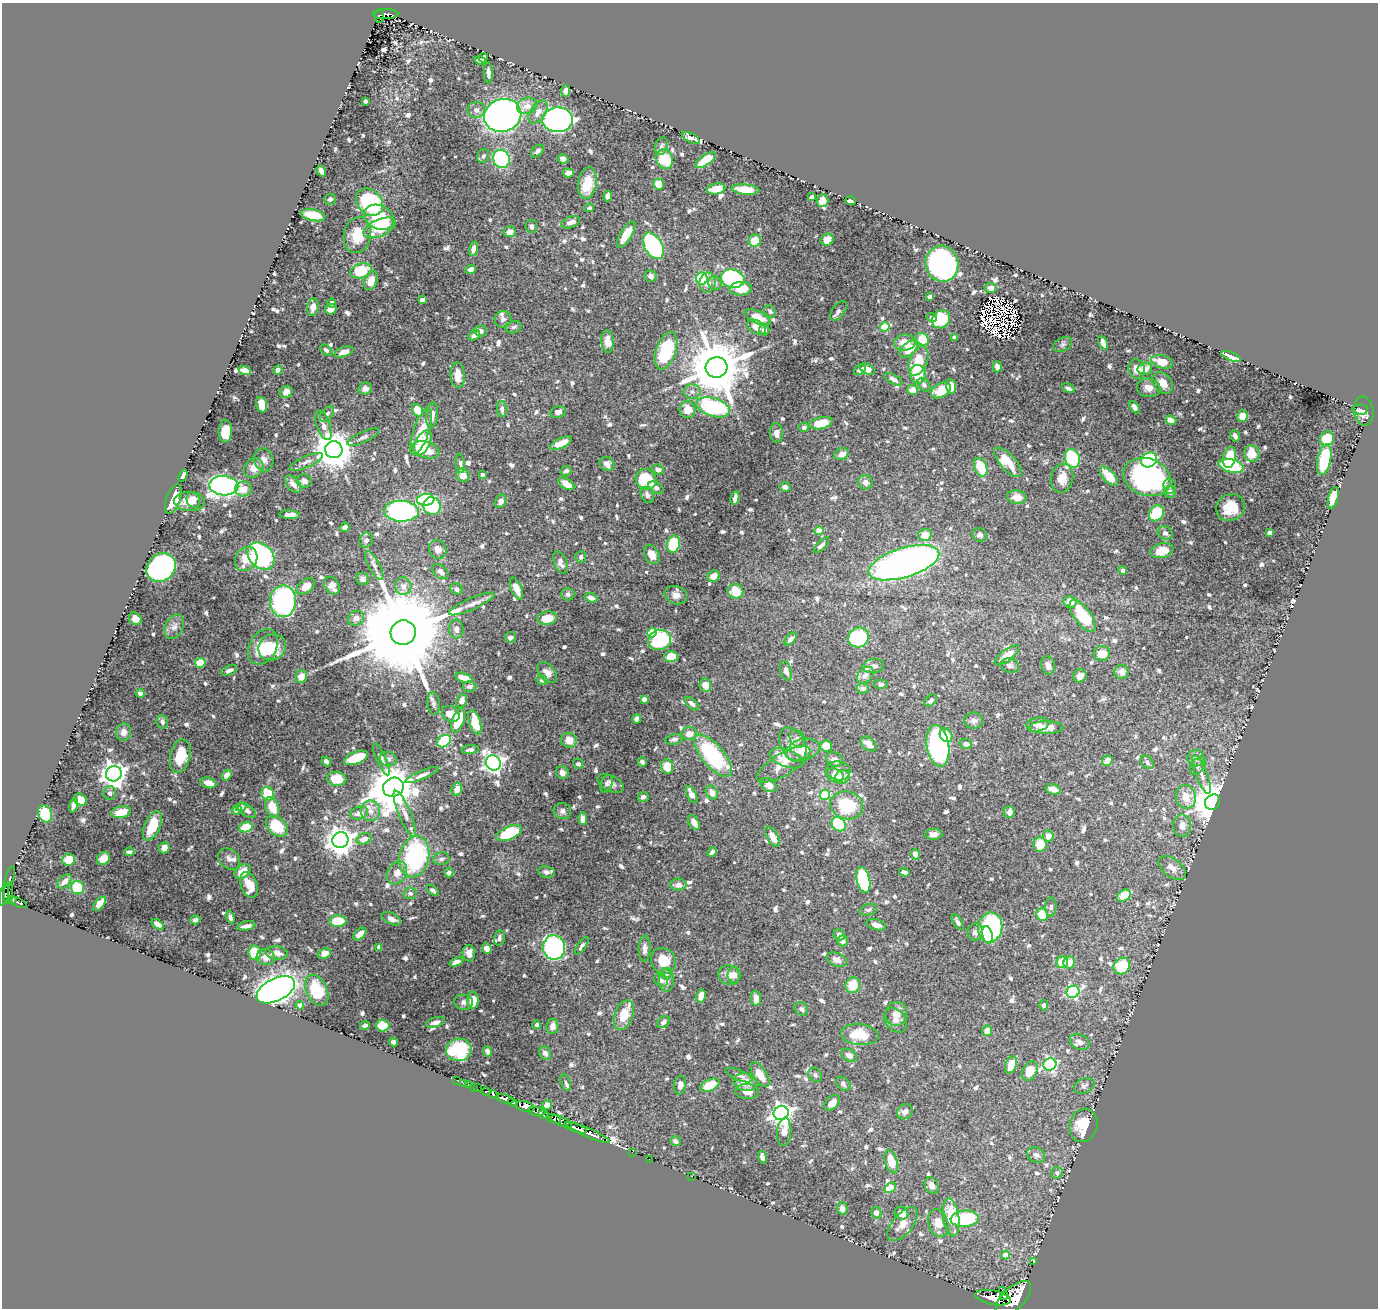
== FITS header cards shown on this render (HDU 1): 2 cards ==
NAXIS1  =                 1376
NAXIS2  =                 1306

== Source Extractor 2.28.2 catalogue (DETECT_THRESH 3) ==
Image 1376 x 1306 px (HDU 1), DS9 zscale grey, 1 PNG px = 1 image px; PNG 1380 x 1310 px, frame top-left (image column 1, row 1306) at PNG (2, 3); each listed source drawn as its Kron ellipse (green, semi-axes under 4 px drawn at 4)
Background 2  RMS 0.0092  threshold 0.0277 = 3 sigma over >= 5 px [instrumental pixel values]
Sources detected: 922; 9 with non-positive FLUX_AUTO (blend fragments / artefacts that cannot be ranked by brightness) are neither listed nor drawn; of the other 913, the 500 brightest by FLUX_AUTO listed and drawn (413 fainter detections omitted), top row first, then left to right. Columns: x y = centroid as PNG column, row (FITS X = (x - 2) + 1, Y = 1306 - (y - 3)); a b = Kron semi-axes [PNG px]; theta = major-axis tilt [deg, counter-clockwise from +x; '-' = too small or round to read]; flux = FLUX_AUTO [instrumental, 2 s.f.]
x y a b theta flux
386 14 12 5 1 630
379 16 7 4 88 290
483 58 5 4 - 2.6
480 60 6 3 -12 2.7
488 73 10 4 -87 2.5
566 91 5 4 - 3.9
365 101 3 3 - 2
527 106 10 8 18 5.8
476 110 9 8 - 3
538 112 13 7 55 5
503 115 19 16 18 330
558 120 15 12 2 240
691 138 10 4 -28 2.5
661 146 9 6 71 2.2
537 151 7 5 46 2.3
483 156 7 5 68 1.8
501 159 9 8 - 58
563 159 5 4 - 3.5
664 159 10 8 -60 21
706 160 12 5 35 19
321 171 6 4 -56 4
568 173 5 4 - 3.8
587 183 16 9 81 15
659 184 5 5 - 9.3
716 189 9 5 12 6.7
746 190 14 5 -6 11
608 196 5 4 - 2.6
811 197 4 3 - 2
330 199 6 5 - 1.7
822 200 6 6 - 5.9
851 201 5 4 - 7
369 202 15 12 -46 64
589 208 5 4 - 1.7
313 215 12 5 -12 17
379 217 15 12 -24 37
571 222 9 5 20 4.6
531 226 6 6 - 2.2
380 228 17 8 24 21
509 232 6 5 - 5.1
626 234 15 5 57 12
357 235 18 13 80 15
827 240 7 6 - 8.7
755 241 6 6 - 10
653 246 14 9 -60 110
474 249 7 4 76 3.9
942 264 18 16 -77 170
471 269 5 4 - 2.8
361 271 11 7 17 24
651 276 6 5 - 3.1
702 278 6 6 - 22
733 279 12 9 -12 78
371 281 10 6 69 7.5
707 283 10 8 82 5
715 283 7 6 - 2.3
991 288 6 5 - 3.7
741 289 11 6 3 11
930 297 4 3 - 2.9
422 300 4 4 - 4.6
332 303 4 3 - 1.9
313 307 9 5 80 4.2
330 309 6 5 - 3.9
770 311 6 5 - 1.8
838 311 11 6 53 2.3
758 317 14 6 -24 9.4
932 317 5 4 - 1.9
503 319 8 8 - 2.5
941 319 9 8 - 35
514 327 8 6 18 2.1
756 327 10 6 -29 5.7
885 327 5 4 - 31
764 330 5 5 - 2.2
481 331 6 5 - 2.5
474 335 6 4 34 3.7
954 337 4 3 - 2.5
923 339 7 5 -46 17
608 341 11 6 -84 6.8
905 342 10 8 4 8.7
1103 343 7 4 -64 3.7
1063 344 10 6 29 1.9
909 349 10 6 40 13
326 350 6 4 -42 1.8
666 351 19 10 71 40
344 352 10 5 18 4.9
1231 356 10 4 -22 4.6
918 361 15 9 67 18
1162 362 11 6 -16 11
717 367 11 10 - 5100
997 367 5 4 - 2.8
867 369 8 5 -28 4.1
1137 369 10 8 -73 6.8
1145 369 7 6 - 5.5
278 370 5 4 - 3.6
860 370 6 4 22 2.2
245 371 6 4 -20 7.1
918 374 9 7 -83 22
458 375 13 7 -86 6.8
893 379 10 4 -29 2.7
1163 383 12 9 -47 6.5
924 385 8 5 -51 2.2
951 386 7 5 -85 6.8
365 388 7 6 - 3.5
1068 388 7 4 -26 2
1149 388 12 9 -7 4.9
912 390 5 5 - 6
941 390 11 6 29 15
286 392 6 6 - 3.6
692 392 8 7 - 2.7
262 405 8 5 -74 9.6
713 407 17 9 -18 71
1134 407 7 4 -56 3
502 409 8 5 -88 2.4
418 410 7 5 -57 15
688 410 8 8 - 10
1360 410 8 5 2 2.3
1364 411 14 9 -82 4.9
558 412 8 5 15 3.1
327 414 9 5 48 2
432 415 12 6 84 4.4
1242 416 6 5 - 6.1
1171 420 6 4 -22 5
821 423 12 6 12 16
323 425 15 6 -70 4.6
804 427 5 4 - 2.3
225 431 11 6 87 12
421 432 25 7 71 20
776 433 10 6 -87 3.7
1235 436 6 5 - 2.3
363 437 17 5 25 2.5
1327 439 7 7 - 16
423 443 13 7 63 16
561 443 12 5 24 8.8
334 450 8 8 - 1800
425 450 14 8 -16 12
841 454 7 5 17 3.8
1252 454 8 7 - 14
1229 457 10 6 78 19
1072 458 9 7 -70 57
1324 459 16 6 79 36
264 460 11 9 -69 4
1149 460 8 7 - 60
306 462 18 5 24 3.2
1008 462 18 7 -48 13
460 463 10 4 -81 1.7
607 464 7 6 - 5
1231 466 13 6 -13 51
981 467 10 6 -66 19
254 468 11 9 47 6
658 469 6 5 - 3.2
566 471 6 4 29 1.9
463 475 7 6 - 5.8
482 475 4 4 - 1.7
183 476 6 3 68 1.8
1109 476 12 5 -48 13
1147 477 24 18 -18 130
1062 478 14 11 78 7.1
646 479 11 9 -43 38
304 481 8 6 -12 2.8
865 482 7 7 - 3.4
293 484 10 6 -47 4
566 484 9 5 -32 8.1
224 486 14 10 -2 200
1170 486 7 6 - 2
785 487 6 4 -3 2.6
656 488 8 5 -33 2.2
243 489 8 7 - 7.2
1170 492 6 5 - 3.1
647 495 8 6 -65 2.5
1017 497 9 7 -10 8.1
735 498 7 4 79 3.3
1333 498 11 5 76 20
173 499 15 7 71 13
193 500 8 6 -70 5.1
426 500 9 6 6 79
501 501 7 5 63 3.1
189 502 16 9 -5 8.7
432 506 9 8 - 31
1230 507 15 13 25 15
401 511 17 10 -2 140
1156 513 8 7 - 26
290 515 10 4 -3 4.6
345 527 4 4 - 2.9
819 531 4 4 - 13
1165 533 8 6 -29 2
1269 533 4 4 - 2.7
925 535 7 6 - 8.1
980 535 7 6 - 2.2
366 540 8 6 61 2.7
673 544 9 6 80 31
821 545 10 4 47 2.3
438 549 10 8 -64 4.9
1162 551 11 7 11 10
652 555 10 7 -61 5.1
261 556 15 12 -48 84
581 557 6 5 - 2.2
246 559 12 10 55 12
560 562 11 6 -66 3.7
904 563 37 14 17 410
374 565 16 5 -61 3.3
161 567 15 13 42 230
1123 571 4 4 - 2.6
440 572 9 6 -41 3.1
714 576 6 5 - 5
362 579 7 5 -20 2
306 586 10 6 36 7.6
332 586 9 7 -59 6
403 586 9 8 - 4.1
457 589 6 5 - 2.5
516 589 11 5 -68 6.2
735 591 8 7 - 13
568 594 6 6 - 1.8
676 595 11 9 -19 4.1
591 598 7 4 -17 3
283 601 16 13 89 110
1070 602 6 6 - 5.6
472 604 24 6 24 5
1083 616 19 8 -53 31
356 618 8 7 - 3.5
547 618 10 6 10 8.4
135 619 6 6 - 4.3
174 627 13 8 62 3.8
456 629 9 7 -84 3.3
403 633 13 12 - 20000
652 633 5 4 - 18
510 637 5 5 - 2.7
858 637 11 9 31 67
791 639 8 4 47 2.8
660 640 11 10 - 53
263 647 19 13 60 24
272 647 14 13 - 18
1102 653 8 7 - 7.9
1007 655 14 5 36 9.2
671 657 7 5 1 15
200 663 5 5 - 16
1048 665 9 6 -77 3.9
873 666 11 7 7 2.7
1010 666 9 7 -13 2
229 670 8 4 22 2.7
786 671 10 5 -73 3.4
547 672 12 8 -49 3.9
1122 672 7 7 - 3.7
865 675 10 7 43 3.2
1080 676 7 6 - 3.9
301 677 6 6 - 5
464 678 9 4 -15 6
542 680 5 5 - 1.9
881 684 7 5 0 1.8
705 685 7 6 - 6.9
470 686 7 5 5 2.5
863 688 6 5 - 2.4
140 693 4 3 - 2.3
644 699 4 4 - 5
462 701 7 5 69 4.1
931 701 7 5 44 2.2
433 703 11 6 -84 2.1
692 704 8 4 -41 2.6
451 714 9 7 -33 7.5
637 719 4 4 - 2.8
458 720 13 6 70 21
974 721 9 8 - 2.7
162 722 7 5 -85 2.1
475 722 12 5 -73 13
1038 725 11 6 12 3.6
1046 727 17 6 0 9
124 732 9 7 77 3.5
689 734 8 6 3 5.5
946 735 7 6 - 8.3
674 739 8 5 11 2.1
797 739 9 7 -57 2.2
569 740 8 7 - 7.7
444 741 7 5 35 40
793 744 18 12 -64 7.7
869 744 9 6 -41 6.2
966 744 6 5 - 2.3
826 746 6 5 - 10
938 746 21 11 -81 150
470 750 8 4 9 2.5
803 750 17 10 16 10
180 756 17 10 77 19
713 756 26 11 -49 71
356 758 12 6 20 17
786 758 17 8 -20 12
1196 758 8 8 - 2.7
381 759 17 5 -65 2.8
388 759 8 7 - 2.4
835 759 8 7 - 3.8
1107 760 5 5 - 4.8
326 761 5 4 - 2.5
642 762 5 4 - 2.2
1147 762 8 5 -46 1.9
493 763 8 7 - 310
578 764 5 5 - 1.9
784 764 30 11 31 10
667 766 7 6 - 12
1198 766 10 6 55 2.1
838 771 12 9 -10 4.4
562 772 7 6 - 3.5
114 774 8 7 - 560
1201 774 20 6 -68 4.4
227 775 6 4 51 4.3
422 775 18 4 23 3
835 776 9 6 -29 5
842 777 7 6 - 8.6
337 779 10 7 -7 15
208 783 8 5 -16 5.1
606 784 9 5 67 1.7
610 784 14 8 -27 3.4
769 785 9 6 -31 5.5
393 787 10 9 - 2700
457 789 6 5 - 4.7
1053 789 7 5 -15 4.5
712 792 7 5 -59 4.2
110 793 7 6 - 2.5
268 794 7 6 - 21
692 795 9 4 -63 4.6
825 795 5 5 - 40
643 797 5 5 - 1.8
1186 797 12 10 -73 11
80 800 7 5 -37 8.8
1213 802 8 7 - 1700
73 805 7 4 72 3
847 805 16 14 -14 33
241 807 5 4 - 2.8
272 807 10 6 -70 13
237 810 5 4 - 2.4
247 811 10 5 -35 3.2
370 811 10 9 - 5.2
562 811 9 8 - 2.6
121 812 10 6 12 14
1009 812 6 5 - 3.2
359 813 9 6 19 5.5
45 814 9 6 -68 22
405 814 25 6 -67 5.4
583 819 6 4 -89 3.6
694 822 8 5 -60 3.8
839 824 8 6 -43 45
152 826 16 8 66 19
277 826 12 8 -41 30
1182 826 11 9 -84 6.1
246 827 7 5 19 15
509 833 13 6 23 32
934 834 9 5 0 4.1
1048 836 6 5 - 4.8
773 837 11 5 -60 6.7
364 839 8 5 19 4.7
340 840 8 8 - 750
1040 844 7 7 - 11
164 848 6 5 - 5.2
129 852 5 4 - 2.6
712 852 5 3 - 1.8
915 854 5 4 - 5.6
414 857 21 15 78 80
103 858 7 6 - 7.5
69 859 6 6 - 8.5
229 859 12 9 -42 3.6
441 859 8 6 11 2
1172 868 15 9 -38 6
242 871 9 6 34 6.9
449 872 5 4 - 1.9
546 872 8 6 -9 2.3
904 872 5 4 - 2.8
397 873 12 9 58 6
10 877 10 3 72 110
863 880 13 6 -77 53
65 881 8 5 46 2.9
249 885 13 8 -70 12
678 885 8 6 1 3.7
77 888 7 6 - 19
433 890 7 4 -40 1.8
9 893 11 4 87 570
410 893 6 5 - 1.9
4 895 12 4 78 1600
1124 896 7 5 33 14
13 900 4 3 - 480
18 902 9 4 -24 640
99 904 8 4 51 6.7
1051 907 9 5 89 1.8
868 910 9 5 17 2
1042 915 6 6 - 18
230 917 6 4 -72 2.5
391 919 10 5 -25 3.7
195 920 5 4 - 2.2
338 921 8 6 -1 19
957 922 9 4 -57 2.1
158 924 7 4 -35 3.9
876 925 10 5 -15 3.3
246 926 9 3 10 3.3
990 927 15 12 80 83
975 932 8 8 - 2.9
360 934 8 4 44 6.5
839 935 6 5 - 3.6
987 935 9 5 -79 14
499 938 8 5 76 1.8
842 941 5 5 - 2.3
582 946 10 4 54 2.2
379 947 4 4 - 1.8
554 947 12 11 - 97
487 948 5 4 - 3.8
645 949 13 6 87 3.1
255 953 7 6 - 19
277 953 11 6 -6 4.7
469 953 8 6 -87 4.7
324 954 7 5 25 4.7
266 957 9 8 - 5.1
837 960 10 6 -23 4.6
663 961 13 12 - 13
456 962 7 4 23 3
1062 962 6 5 - 15
1069 963 6 5 - 6.8
1122 966 9 7 47 26
666 973 6 5 - 1.7
729 975 11 9 -19 5.2
734 975 8 6 85 2.9
661 980 7 6 - 1.9
666 980 11 7 -88 3.2
853 985 8 7 - 14
276 990 20 11 27 480
317 990 16 10 -64 23
1073 992 6 6 - 94
701 996 6 5 - 8.4
756 998 7 5 -85 4.6
473 1000 8 5 88 7.8
464 1002 9 7 -8 2.3
300 1005 4 4 - 3.5
1044 1005 5 4 - 1.8
801 1009 7 6 - 2.2
896 1014 12 11 - 7.3
624 1015 15 9 69 14
896 1020 13 10 -52 4.4
435 1022 10 5 17 3.5
663 1022 7 5 35 2.5
365 1025 5 3 - 2.1
383 1025 7 6 - 12
537 1025 4 4 - 2
552 1026 7 6 - 3.7
987 1031 5 5 - 5.2
860 1035 19 10 -7 16
393 1042 4 4 - 3.6
1079 1042 10 7 -23 3.9
459 1050 13 11 11 60
487 1051 5 3 - 2.4
545 1053 7 5 -57 2.7
849 1055 8 5 -30 3.2
1050 1064 7 6 - 110
1011 1065 9 5 69 11
1030 1071 10 7 64 12
739 1075 14 5 -21 2.7
760 1075 14 6 -57 9.2
815 1075 8 6 -52 1.8
457 1080 2 2 - 20
746 1082 12 9 -10 9.2
463 1083 2 2 - 15
566 1083 8 5 -74 1.7
468 1084 3 2 - 49
843 1084 8 6 -41 1.8
680 1085 9 6 83 2.9
710 1085 10 5 23 16
1084 1086 10 7 22 2.2
473 1087 2 2 - 36
477 1088 4 3 - 110
747 1091 12 7 -1 5
486 1092 4 3 - 650
494 1095 5 3 - 710
505 1099 9 3 -17 3800
513 1102 5 3 - 1600
832 1103 9 6 46 5.4
547 1105 5 4 - 3.8
525 1107 10 5 -15 7500
537 1112 9 4 -5 1600
905 1112 8 7 - 3.1
781 1113 7 7 - 380
543 1115 5 3 - 1100
553 1119 8 4 -18 1500
561 1121 11 4 -25 1200
1083 1125 17 14 75 20
575 1128 12 4 -19 4200
784 1132 14 7 85 6.6
588 1133 24 4 -24 5600
675 1141 5 4 - 2.3
632 1152 2 2 - 26
1036 1155 9 7 -29 3
762 1157 6 4 -74 2.8
649 1159 2 2 - 26
891 1161 12 6 -73 13
1057 1173 6 6 - 1.9
691 1176 3 2 - 250
931 1186 9 6 -66 3.7
890 1188 6 4 34 12
842 1208 6 5 - 4.6
876 1213 6 5 - 3.2
901 1213 7 6 - 5.2
951 1217 19 8 -83 19
965 1219 14 8 4 50
938 1223 14 10 -73 6.6
903 1224 20 10 50 6.5
1006 1255 4 4 - 10
1033 1262 3 2 - 20
1002 1290 2 2 - 140
1004 1296 4 2 - 870
993 1298 18 7 -11 14000
1013 1299 22 11 45 23000
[413 fainter detections neither listed nor drawn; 9 non-positive-flux detections neither listed nor drawn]